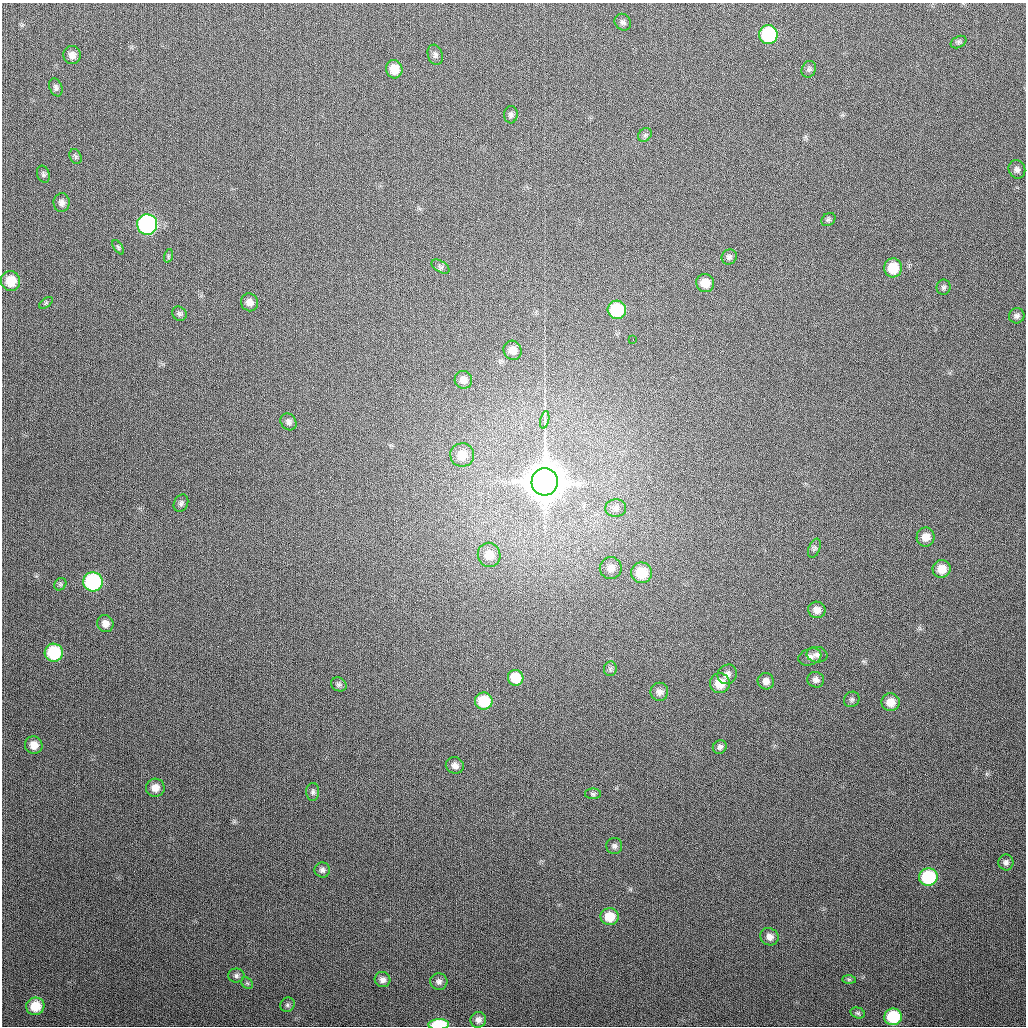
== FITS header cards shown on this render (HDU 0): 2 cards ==
NAXIS1  =                 1024
NAXIS2  =                 1024

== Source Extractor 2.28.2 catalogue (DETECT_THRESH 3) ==
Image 1024 x 1024 px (HDU 0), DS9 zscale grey, 1 PNG px = 1 image px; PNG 1028 x 1028 px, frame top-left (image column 1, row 1024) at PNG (2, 3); each listed source drawn as its Kron ellipse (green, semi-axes under 4 px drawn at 4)
Background 296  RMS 12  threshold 35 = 3 sigma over >= 5 px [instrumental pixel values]
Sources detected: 85; all 85 listed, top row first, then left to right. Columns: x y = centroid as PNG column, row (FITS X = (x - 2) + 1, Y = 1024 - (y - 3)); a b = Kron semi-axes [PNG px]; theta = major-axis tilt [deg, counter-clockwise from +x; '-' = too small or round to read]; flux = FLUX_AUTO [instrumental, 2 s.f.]
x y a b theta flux
623 22 9 7 -49 2.7e+03
768 35 9 9 - 6.1e+04
958 42 8 5 27 1.8e+03
72 55 9 8 - 4.7e+03
435 55 10 7 -71 2.7e+03
394 69 9 8 - 1.1e+04
809 69 8 7 - 2.0e+03
56 87 9 6 -67 2.2e+03
511 115 8 7 - 2.4e+03
645 135 7 6 - 1.9e+03
75 156 8 5 -68 1.7e+03
1017 169 9 8 - 3.0e+03
43 174 9 6 -72 1.9e+03
62 203 9 8 - 3.5e+03
828 219 7 6 - 1.7e+03
147 224 10 10 - 1.6e+05
118 247 8 4 -55 1.2e+03
168 256 7 4 72 1.4e+03
729 257 8 7 - 2.3e+03
441 267 10 5 -31 1.7e+03
893 268 9 9 - 1.7e+04
11 281 10 9 - 1.8e+04
705 283 9 9 - 1.1e+04
944 287 7 7 - 2.1e+03
250 302 9 8 - 4.8e+03
46 303 8 4 37 1.2e+03
617 310 9 9 - 4.2e+04
179 314 7 6 - 2.0e+03
1017 316 8 7 - 2.4e+03
633 339 2 2 - 1.2e+03
512 350 10 9 - 7.2e+03
463 380 9 8 - 5.4e+03
545 420 9 3 77 1.8e+03
288 422 9 7 -53 2.9e+03
462 455 12 12 - 1.2e+04
545 482 13 13 - 4.0e+06
181 503 9 7 62 2.3e+03
616 508 10 9 - 4.0e+03
926 537 9 9 - 7.5e+03
814 548 10 5 68 2.0e+03
489 555 12 11 - 1.0e+04
611 568 11 11 - 7.0e+03
942 569 9 8 - 1.0e+04
641 573 10 10 - 2.2e+04
93 582 10 9 - 8.6e+04
60 584 7 5 47 1.5e+03
817 610 8 8 - 4.9e+03
105 623 9 8 - 5.2e+03
54 653 9 9 - 4.0e+04
817 655 10 8 -8 3.4e+03
810 657 12 8 19 4.3e+03
610 669 7 6 - 1.8e+03
727 674 10 9 - 4.7e+03
516 678 8 7 - 1.5e+04
816 680 8 7 - 3.6e+03
766 681 8 8 - 4.4e+03
720 683 10 10 - 1.4e+04
339 684 8 6 -28 2.0e+03
659 692 9 9 - 4.2e+03
852 699 8 7 - 2.0e+03
484 701 9 8 - 2.7e+04
891 702 9 9 - 9.2e+03
34 745 9 8 - 7.9e+03
720 747 7 6 - 2.4e+03
455 765 9 8 - 4.3e+03
155 788 9 9 - 6.7e+03
313 792 9 6 87 2.1e+03
593 794 8 5 -1 1.6e+03
614 846 8 8 - 2.5e+03
1006 862 8 7 - 2.8e+03
322 870 8 7 - 2.6e+03
928 877 9 9 - 5.1e+04
610 917 9 8 - 1.4e+04
769 937 9 8 - 5.0e+03
236 976 8 7 - 2.2e+03
849 979 7 4 -1 1.4e+03
382 980 8 7 - 3.5e+03
439 982 8 8 - 2.9e+03
247 983 6 5 - 1.2e+03
287 1005 7 6 - 1.9e+03
35 1006 9 8 - 1.6e+04
858 1013 7 5 -16 1.5e+03
893 1017 9 8 - 3.4e+04
478 1020 8 7 - 3.6e+03
439 1024 10 5 3 2.9e+04
At the frame edge (FLAGS 8, measured only in part): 1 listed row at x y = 439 1024